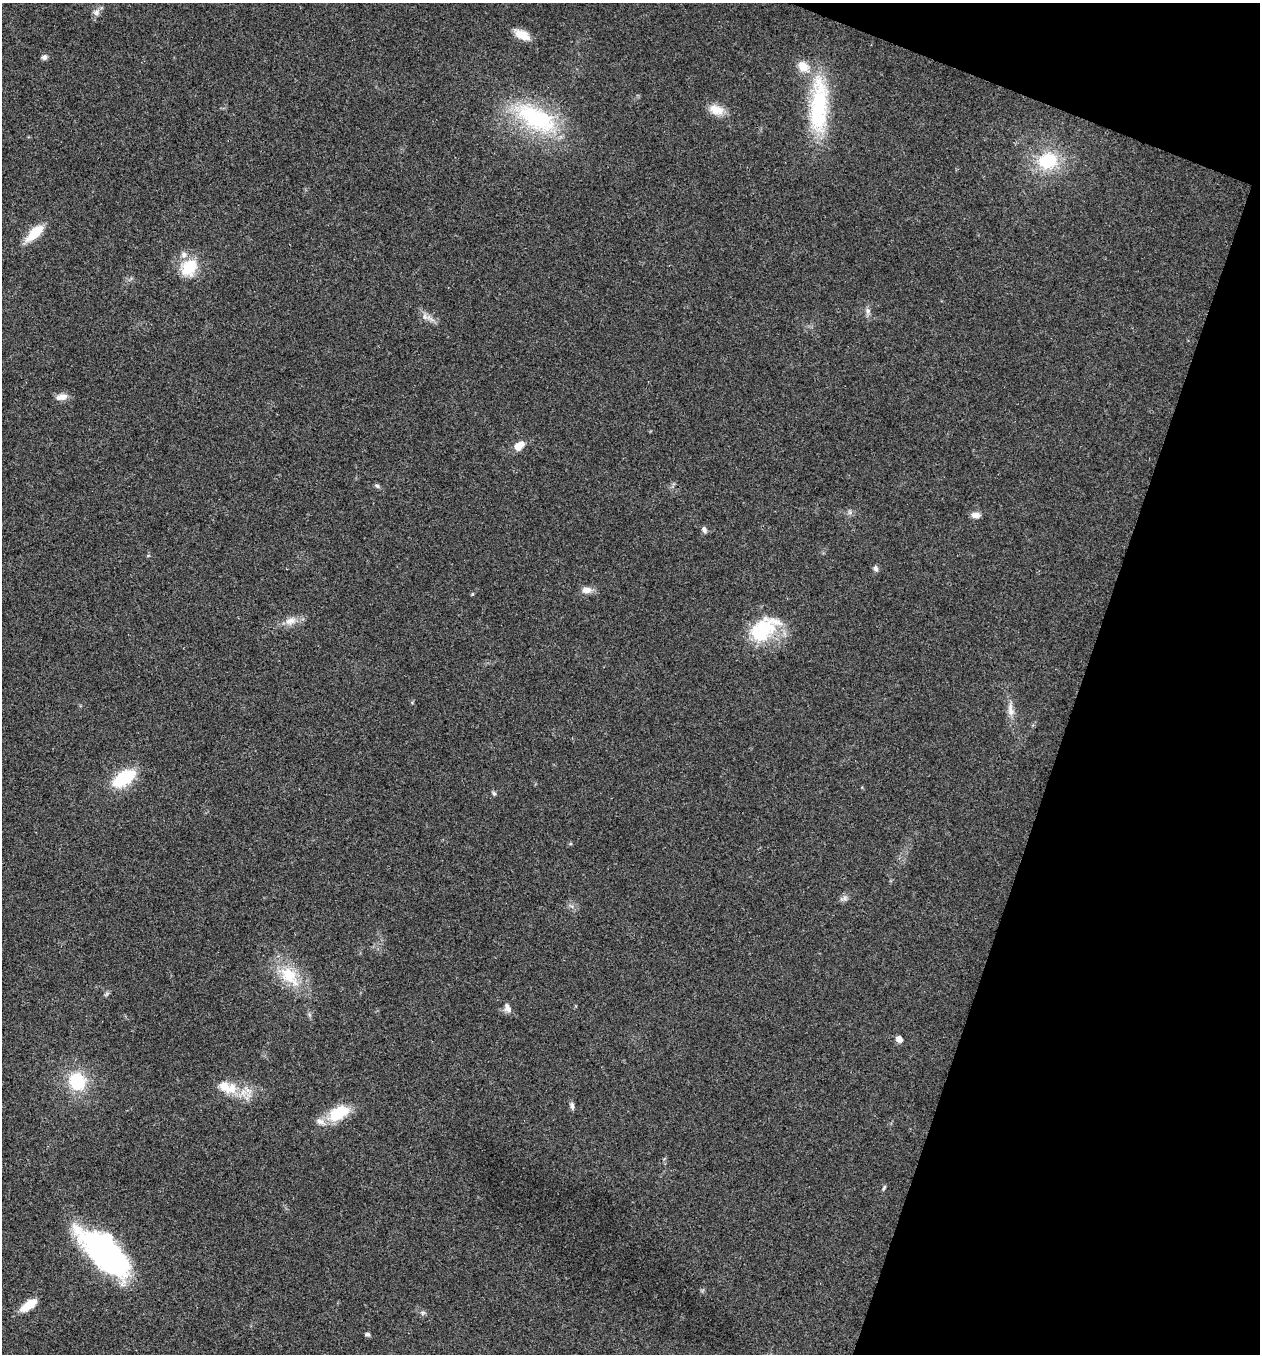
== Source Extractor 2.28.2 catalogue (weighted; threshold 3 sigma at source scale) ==
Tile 8 of 4 x 4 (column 4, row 2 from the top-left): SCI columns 4041-5298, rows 2709-4060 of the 5432 x 5418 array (HDU 1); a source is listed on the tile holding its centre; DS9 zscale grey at full resolution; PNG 1262 x 1356 px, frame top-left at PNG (2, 3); no overlay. Shown black and unused: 17% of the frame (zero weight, under 3 of 4 exposures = <1% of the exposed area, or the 3 px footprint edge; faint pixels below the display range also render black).
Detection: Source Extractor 2.28.2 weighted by HDU 2 'WHT'; one run over the whole footprint, this tile lists its part. Background 0.0224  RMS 0.0041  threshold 0.0183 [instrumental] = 3 sigma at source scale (4.5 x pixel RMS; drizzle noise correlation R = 1.50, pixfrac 1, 0.05/0.05 arcsec/px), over >= 5 px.
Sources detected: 42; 6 inside a brighter listed object's ellipse — not listed separately; the other 36 listed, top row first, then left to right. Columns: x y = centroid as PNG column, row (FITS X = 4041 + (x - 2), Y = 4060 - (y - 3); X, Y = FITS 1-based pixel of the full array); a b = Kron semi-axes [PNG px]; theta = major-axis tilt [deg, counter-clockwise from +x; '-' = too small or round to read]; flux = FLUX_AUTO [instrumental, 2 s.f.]
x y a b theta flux
96 12 10 8 46 1.9
522 35 19 10 -27 5.3
44 57 7 6 - 1.3
819 106 76 21 88 38
716 110 20 12 -18 5.3
536 118 64 29 -29 43
1047 161 23 19 18 19
35 233 21 9 43 11
189 267 23 17 51 13
867 311 9 4 -81 1.2
425 316 9 5 -71 1.5
62 397 16 8 10 2.7
517 446 9 8 - 3.9
377 486 7 5 -30 0.82
976 515 11 7 0 2.3
704 530 8 6 -68 1.2
876 569 7 5 -45 1.1
587 590 12 8 0 3
472 594 4 4 - 0.42
290 621 16 9 17 3.7
763 629 44 25 36 25
1011 710 20 8 -81 3.6
124 778 22 11 33 23
494 793 6 5 - 0.68
844 898 7 4 -90 1
289 976 31 18 -46 15
507 1006 12 6 78 1.5
899 1039 7 6 - 2.5
77 1081 18 15 -54 18
225 1086 26 13 -38 7.9
572 1106 10 5 -85 1.1
338 1113 28 16 30 12
884 1187 7 4 63 0.6
106 1254 54 23 -44 110
29 1305 22 9 35 6.4
367 1334 6 5 - 0.85